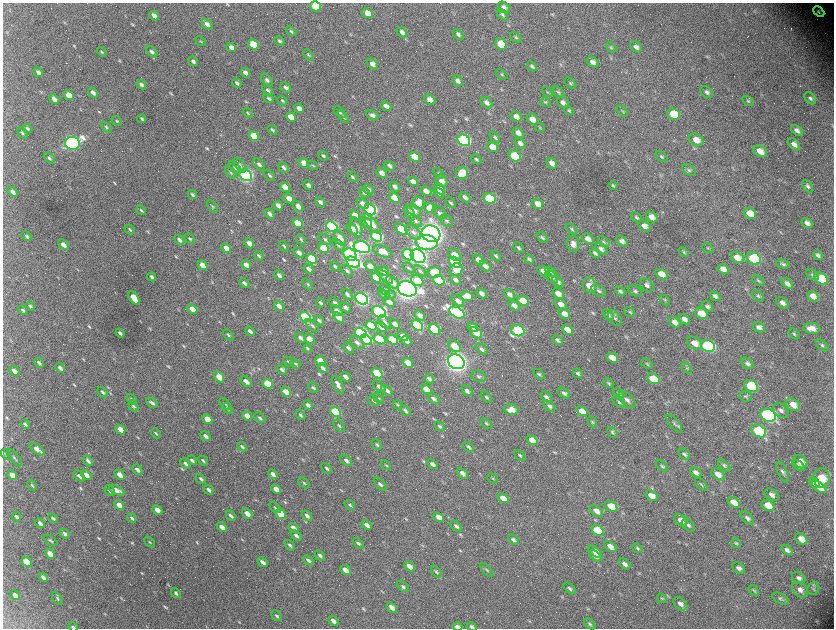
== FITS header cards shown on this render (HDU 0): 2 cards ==
NAXIS1  =                 1663 / length of data axis 1
NAXIS2  =                 1252 / length of data axis 2

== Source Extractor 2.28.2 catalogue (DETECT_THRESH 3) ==
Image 1663 x 1252 px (HDU 0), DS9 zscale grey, zoomed out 1/2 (1 PNG px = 2 x 2 image px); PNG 836 x 630 px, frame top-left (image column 2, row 1251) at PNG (3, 3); each listed source drawn as its Kron ellipse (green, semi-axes under 4 px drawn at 4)
Background 2970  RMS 54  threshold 161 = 3 sigma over >= 5 px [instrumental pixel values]
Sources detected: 744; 93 cannot appear on this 1/2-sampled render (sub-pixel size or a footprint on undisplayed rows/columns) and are neither listed nor drawn; of the other 651, the 500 brightest by FLUX_AUTO listed and drawn (151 fainter detections omitted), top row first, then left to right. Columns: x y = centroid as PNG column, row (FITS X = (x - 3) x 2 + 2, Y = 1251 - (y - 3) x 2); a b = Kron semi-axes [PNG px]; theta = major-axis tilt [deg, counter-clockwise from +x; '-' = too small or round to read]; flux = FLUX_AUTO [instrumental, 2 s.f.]
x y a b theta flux
315 6 6 5 - 4.6e+05
504 8 7 5 -40 4.8e+04
819 12 6 4 -43 3.1e+04
368 13 6 4 -41 1.2e+05
502 15 7 4 -50 2.1e+04
154 16 5 3 - 5.2e+04
207 24 6 4 -44 5.9e+04
291 31 6 4 -40 1.8e+04
402 32 6 4 -44 4.6e+04
458 34 6 4 -45 3.1e+04
516 37 6 3 -36 1.8e+04
201 41 6 3 -38 1.6e+04
279 41 5 3 - 2.1e+04
253 44 6 4 -39 4.6e+05
501 44 6 5 - 3.7e+05
231 47 5 3 - 6.1e+04
611 47 6 3 -40 1.6e+04
636 47 6 4 -43 4.6e+04
102 52 5 3 - 1.4e+04
152 52 7 4 -45 2.9e+04
308 55 6 4 -48 1.8e+04
193 61 5 3 - 3.5e+04
593 62 6 4 -37 5.6e+04
372 64 6 4 -42 6.3e+04
532 66 6 3 -42 2.0e+04
38 72 5 3 - 3.9e+04
245 73 5 3 - 5.5e+04
502 74 6 3 -37 1.5e+04
267 80 7 4 -49 3.7e+04
458 81 6 4 -41 4.9e+04
237 83 5 3 - 3.5e+04
570 83 7 4 -40 2.2e+04
141 85 5 3 - 3.3e+04
286 88 6 4 -41 3.6e+04
268 91 6 4 -46 2.9e+04
547 92 6 3 -37 1.4e+04
558 92 7 4 -45 1.9e+04
707 92 7 5 -39 3.7e+04
93 93 5 3 - 4.7e+04
69 95 5 4 - 1.5e+05
269 98 6 3 -39 2.4e+04
810 98 7 4 -46 3.3e+04
54 99 5 3 - 5.8e+04
430 99 6 4 -41 8.9e+04
282 100 5 3 - 1.5e+04
748 101 6 4 -36 1.8e+04
545 102 5 4 - 1.4e+04
487 103 7 4 -41 5.1e+04
563 103 6 5 - 4.8e+04
386 106 5 4 - 6.5e+04
299 108 5 4 - 6.7e+04
569 111 5 4 - 1.8e+04
622 111 6 4 -47 1.5e+04
340 112 7 4 -43 2.3e+04
248 113 5 3 - 1.5e+04
674 114 6 5 - 3.9e+05
372 115 7 4 -29 4.1e+04
291 117 5 4 - 1.6e+05
343 117 7 3 -48 2.0e+04
516 117 6 4 -36 7.9e+04
142 119 4 2 - 1.9e+04
532 119 6 4 -37 1.2e+05
117 121 6 3 -43 1.4e+04
106 127 6 3 -48 2.1e+04
540 127 5 3 - 1.3e+04
27 128 5 3 - 2.0e+04
272 130 5 3 - 2.0e+04
797 130 7 4 -40 5.0e+04
22 133 6 4 -48 2.0e+04
518 133 6 4 -40 7.4e+04
254 136 5 4 - 3.0e+05
495 137 6 4 -51 2.4e+04
464 140 6 5 - 2.5e+06
696 140 8 5 -32 1.1e+05
72 143 7 6 - 3.4e+06
520 143 6 4 -41 4.5e+04
794 144 7 4 -42 6.3e+04
492 147 6 4 -36 1.8e+05
760 151 7 5 -33 1.4e+05
323 156 5 3 - 2.0e+04
514 156 6 5 - 6.4e+05
414 157 6 4 -38 2.3e+05
661 157 7 4 -42 1.7e+04
49 158 6 3 -43 2.6e+04
476 159 6 3 -43 1.8e+04
304 163 6 4 -42 1.5e+05
552 163 6 4 -41 6.4e+04
259 164 7 4 -43 3.2e+04
240 165 8 4 -53 3.4e+04
313 165 6 3 -31 1.5e+04
389 166 6 4 -41 3.6e+04
284 167 6 4 -42 3.7e+04
235 168 8 4 -49 2.5e+04
689 170 7 5 -34 2.6e+04
231 172 7 3 -45 1.9e+04
382 173 5 4 - 7.4e+04
439 173 6 3 -49 1.3e+04
462 173 6 6 - 3.1e+05
246 175 6 5 - 4.2e+06
269 175 6 3 -46 1.6e+04
352 177 6 3 -49 1.8e+04
413 181 5 3 - 8.0e+04
441 181 7 5 -54 9.4e+04
308 185 5 3 - 4.2e+04
613 186 4 3 - 1.6e+04
808 186 7 4 -52 3.0e+04
285 187 5 4 - 1.9e+05
395 187 6 4 -43 4.2e+04
369 189 5 4 - 3.6e+04
440 189 6 4 -48 1.4e+05
426 191 6 4 -27 8.0e+04
13 192 6 4 -44 5.1e+04
364 192 6 4 -44 3.9e+04
439 193 6 3 -38 4.7e+04
192 195 5 3 - 2.4e+04
465 197 6 4 -42 5.0e+04
289 198 5 4 - 8.9e+04
394 198 5 4 - 2.3e+05
490 199 6 5 - 9.7e+05
320 202 5 3 - 4.3e+04
418 203 6 5 - 1.9e+05
450 203 6 3 -45 2.3e+04
363 204 6 4 -37 6.7e+04
537 204 6 4 -37 1.0e+05
212 206 7 4 -49 1.8e+04
278 206 5 3 - 6.5e+04
298 206 6 4 -48 6.4e+04
430 208 6 5 - 2.8e+05
141 210 5 3 - 1.7e+04
370 210 6 5 - 3.3e+06
414 211 8 5 -31 6.3e+04
410 213 8 4 -65 2.7e+04
439 213 8 5 -42 4.1e+04
750 213 6 5 - 1.6e+05
269 214 6 3 -41 4.2e+04
355 215 5 4 - 1.5e+05
636 217 6 4 -40 2.0e+04
652 217 6 4 -36 8.8e+04
416 221 7 4 -43 2.8e+04
447 221 7 5 -41 2.8e+04
366 222 6 4 -42 6.2e+04
298 223 5 4 - 3.9e+05
807 223 6 4 -32 5.5e+04
372 224 12 4 -50 1.1e+05
644 226 6 4 -34 7.6e+04
332 227 6 5 - 2.5e+06
356 228 10 5 -74 1.1e+05
130 229 5 2 - 1.6e+04
352 229 7 3 -43 6.6e+04
401 229 7 4 -38 5.0e+05
572 229 6 4 -42 1.7e+04
413 232 9 5 -41 4.8e+04
431 234 9 8 - 1.2e+07
27 236 6 3 -44 2.3e+04
377 236 6 4 -35 1.9e+06
542 238 6 4 -43 2.4e+04
190 239 6 3 -42 1.7e+04
301 239 5 3 - 1.6e+04
325 239 7 4 -43 2.2e+04
340 239 8 5 -54 1.4e+05
588 239 6 4 -35 8.7e+04
179 240 5 3 - 4.1e+04
622 241 6 4 -38 4.8e+04
427 242 11 7 -6 5.7e+05
604 242 7 4 -41 1.7e+04
249 243 5 3 - 8.5e+04
573 244 8 6 -85 6.6e+04
63 245 6 4 -45 7.3e+04
338 245 7 4 -45 2.6e+04
284 246 6 3 -49 2.0e+04
362 247 8 5 -17 4.6e+06
226 248 5 3 - 1.3e+05
324 248 6 4 -37 5.1e+05
518 248 6 4 -45 2.1e+04
708 248 6 4 -39 1.4e+04
601 249 7 4 -42 4.5e+04
382 251 9 5 -21 1.0e+05
684 252 5 3 - 1.5e+04
299 253 6 3 -42 5.6e+04
595 253 5 4 - 3.0e+04
350 255 7 5 -35 4.4e+06
408 255 6 5 - 1.9e+06
454 255 7 5 -40 1.3e+05
818 255 5 4 - 3.5e+04
259 256 5 3 - 1.6e+04
418 256 8 6 -39 6.2e+06
496 256 6 3 -46 1.7e+04
737 258 7 5 -28 1.3e+05
311 259 6 4 -41 7.0e+05
529 259 5 3 - 2.4e+04
754 259 7 6 - 1.1e+06
478 260 6 4 -40 7.9e+04
353 262 7 5 -26 3.6e+06
455 262 6 4 -36 7.7e+05
783 264 7 4 -12 2.3e+04
203 265 5 3 - 1.6e+05
246 265 5 3 - 8.0e+04
335 266 5 3 - 1.4e+04
370 266 6 4 -37 7.0e+04
485 266 6 4 -37 4.8e+04
408 268 6 3 -38 1.6e+04
308 269 5 3 - 5.0e+04
723 269 6 4 -31 9.2e+04
456 270 7 6 - 2.1e+05
347 271 7 4 -45 2.6e+04
384 271 6 3 -38 5.0e+04
420 271 7 4 -43 2.2e+04
543 271 6 4 -35 1.2e+05
434 272 6 5 - 3.4e+05
551 272 6 4 -35 2.0e+04
661 274 6 4 -33 1.3e+05
279 275 5 3 - 4.6e+04
813 275 7 5 -32 2.5e+04
152 277 4 2 - 3.3e+04
385 277 10 4 -40 3.7e+04
552 277 7 5 -47 2.9e+04
376 278 6 4 -36 5.1e+05
821 279 7 5 -32 4.6e+05
417 280 6 5 - 2.3e+05
455 280 6 4 -39 3.8e+04
439 281 6 4 -34 1.1e+06
758 281 7 4 -30 1.9e+04
393 282 8 5 -40 9.2e+04
558 282 7 4 -40 3.7e+04
244 283 5 3 - 2.8e+04
308 284 6 3 -49 1.4e+04
787 284 7 4 -42 5.4e+04
589 285 8 6 -74 1.4e+05
647 285 7 5 -43 4.2e+04
407 289 10 7 -20 9.9e+06
384 290 6 4 -47 2.0e+04
599 291 8 5 -33 2.8e+04
620 291 6 4 -42 2.7e+04
635 291 7 5 -33 2.7e+04
482 293 6 3 -42 4.9e+04
347 294 6 3 -47 2.9e+04
384 294 6 4 -42 3.6e+04
390 294 5 3 - 1.5e+04
510 294 6 4 -42 4.8e+04
558 294 6 4 -39 1.1e+05
467 296 6 4 -13 1.3e+05
715 296 6 4 -42 3.9e+04
758 296 7 4 -46 2.2e+04
813 296 6 4 -37 1.4e+05
134 298 8 3 -55 2.2e+05
362 299 7 5 -35 4.6e+06
664 300 6 3 -45 1.4e+04
458 301 7 4 -39 6.8e+04
523 301 6 4 -32 2.8e+05
389 302 6 4 -40 7.4e+04
321 303 5 3 - 2.5e+04
335 303 6 4 -42 3.3e+04
782 303 7 5 -38 5.7e+04
561 304 7 5 -39 9.0e+04
514 305 6 4 -35 6.6e+04
30 306 5 3 - 2.0e+04
279 306 5 3 - 7.2e+04
345 307 5 3 - 4.0e+04
707 307 6 4 -38 3.2e+04
192 309 5 3 - 1.6e+05
23 310 5 2 - 2.4e+04
337 311 6 4 -40 5.5e+04
379 312 7 5 -33 2.2e+06
630 312 5 3 - 1.5e+04
457 313 8 5 -30 3.0e+06
701 313 7 5 -33 1.5e+05
564 314 6 4 -37 1.0e+05
420 315 6 4 -42 4.5e+04
608 315 6 4 -45 2.4e+04
305 317 6 4 -36 2.3e+06
339 317 6 4 -40 9.5e+04
615 318 9 5 -54 3.6e+04
684 319 6 4 -40 6.2e+04
319 321 5 3 - 2.4e+04
385 322 7 5 -50 4.5e+04
675 322 6 4 -34 7.6e+04
395 324 5 3 - 6.6e+04
417 325 6 4 -35 1.7e+06
312 326 8 4 -43 2.5e+04
371 326 6 4 -34 7.2e+05
381 327 6 4 -38 1.4e+05
473 327 6 4 -36 7.0e+04
759 327 6 5 - 4.5e+04
812 328 8 5 -9 1.0e+05
435 329 6 5 - 9.3e+05
567 330 6 4 -32 1.4e+05
250 331 5 3 - 4.4e+04
518 331 7 5 -17 1.5e+06
120 333 4 2 - 3.3e+04
361 333 6 4 -30 2.4e+06
476 333 7 4 -36 1.8e+05
794 334 6 4 -38 2.2e+04
228 335 6 3 -47 1.8e+04
403 336 6 3 -40 7.6e+04
300 338 6 3 -44 4.5e+04
310 339 6 4 -42 8.6e+04
379 339 6 4 -30 9.1e+05
366 340 6 4 -34 1.9e+06
393 340 6 4 -35 5.7e+05
558 340 6 4 -44 2.8e+04
406 341 5 3 - 6.7e+04
357 343 8 5 -36 4.5e+04
694 343 8 5 -33 1.2e+05
822 345 7 4 -42 2.2e+04
454 346 7 5 -37 2.1e+05
708 346 7 5 -25 2.3e+06
307 348 4 2 - 1.8e+04
348 348 6 3 -46 3.5e+04
482 349 7 4 -38 3.3e+04
612 358 6 4 -32 1.7e+05
320 361 5 3 - 1.8e+05
288 362 6 3 -43 1.5e+04
456 362 9 7 -29 9.3e+06
39 363 5 3 - 2.7e+04
408 363 5 4 - 1.6e+05
747 363 7 5 -39 3.7e+04
295 364 5 3 - 1.6e+04
647 364 6 3 -33 1.4e+04
60 368 5 3 - 4.1e+04
323 368 5 3 - 3.2e+04
687 368 6 3 -50 1.5e+04
282 370 6 3 -37 3.9e+04
14 371 5 3 - 6.5e+04
377 373 6 4 -37 7.9e+05
578 373 5 3 - 2.2e+04
539 374 6 4 -34 1.9e+04
479 376 8 5 -24 2.8e+04
219 377 6 4 -54 2.2e+05
346 377 5 3 - 6.0e+04
429 379 5 3 - 3.1e+04
653 379 7 4 -30 3.5e+05
246 381 6 3 -42 6.1e+04
609 383 6 4 -34 1.7e+04
268 384 5 4 - 3.5e+05
338 385 9 4 -63 5.3e+04
751 386 7 5 -28 9.7e+05
379 387 7 4 -41 6.4e+04
313 388 5 3 - 2.0e+04
426 389 6 3 -40 1.5e+05
387 390 7 4 -42 4.0e+04
467 391 6 4 -43 3.9e+04
102 392 6 3 -45 2.0e+04
286 392 5 3 - 1.4e+05
564 393 7 4 -38 3.2e+04
619 393 6 4 -47 1.5e+04
745 396 6 5 - 2.2e+04
486 397 7 3 -44 1.9e+04
546 397 7 4 -40 3.8e+04
379 398 6 3 -37 1.3e+04
132 399 6 3 -48 1.9e+04
433 399 7 4 -40 3.6e+04
627 400 10 6 -43 5.5e+04
374 401 6 3 -44 2.5e+04
619 402 7 5 -39 2.7e+04
152 403 6 3 -32 3.8e+04
225 404 7 3 -47 1.7e+04
308 405 5 3 - 4.4e+04
398 405 5 3 - 1.4e+04
793 405 8 5 -35 1.3e+05
133 406 6 4 -60 2.2e+04
550 406 7 4 -39 2.9e+04
228 409 6 3 -48 1.6e+04
511 410 7 5 -8 9.5e+04
781 410 9 6 -44 4.8e+04
405 411 6 3 -45 2.8e+04
582 411 6 4 -35 1.4e+05
336 412 6 4 -38 9.1e+05
300 415 6 3 -44 1.8e+04
768 415 8 6 -24 4.9e+06
247 416 5 3 - 1.3e+05
260 418 6 3 -43 2.2e+04
207 419 5 3 - 2.5e+05
592 422 6 4 -60 1.7e+04
486 423 6 3 -40 1.5e+04
674 423 11 4 -50 3.1e+04
25 424 5 2 - 2.4e+04
339 426 7 4 -46 2.1e+04
440 426 5 3 - 1.8e+04
120 430 5 3 - 1.8e+05
759 431 8 5 -32 1.2e+06
613 432 6 4 -48 2.1e+04
156 433 5 3 - 1.4e+04
206 436 5 3 - 4.5e+04
532 440 6 4 -35 1.9e+05
377 445 6 3 -47 1.8e+04
242 447 5 2 - 2.4e+04
469 447 6 3 -46 2.4e+04
37 449 8 3 -36 8.3e+04
6 454 6 4 -50 1.8e+04
684 454 6 4 -44 2.7e+04
520 455 6 3 -45 2.0e+04
14 458 10 3 -51 1.9e+04
192 460 5 3 - 2.8e+04
346 460 7 4 -43 3.8e+04
88 461 6 3 -51 3.0e+04
203 461 5 3 - 2.0e+04
800 462 7 6 - 1.2e+05
185 464 6 3 -45 3.6e+04
432 464 6 3 -39 4.9e+04
386 465 5 3 - 1.6e+04
799 465 7 3 -42 2.4e+04
662 466 7 4 -39 2.0e+04
724 466 7 4 -43 2.2e+04
327 468 6 3 -46 2.1e+04
137 470 5 3 - 5.8e+04
696 472 6 4 -33 5.0e+04
783 472 11 4 -65 3.6e+04
462 473 6 4 -41 5.5e+04
273 474 5 3 - 5.6e+04
718 474 8 5 -34 8.6e+04
12 475 5 3 - 1.2e+05
86 475 6 3 -41 1.1e+05
120 475 5 3 - 1.0e+05
79 476 7 4 -45 5.0e+04
493 478 6 3 -43 1.5e+04
822 478 10 8 -85 3.1e+05
201 479 6 3 -47 2.3e+04
304 483 6 3 -44 1.5e+04
814 483 6 4 -44 2.7e+05
380 484 8 4 -45 3.8e+04
701 484 8 3 -46 1.5e+04
32 485 6 3 -46 1.5e+04
819 487 8 4 -38 2.1e+05
276 489 5 3 - 1.2e+05
117 490 8 4 -25 8.5e+04
209 490 5 3 - 4.5e+04
110 491 6 3 -44 4.5e+04
772 495 8 5 -37 5.6e+04
651 496 7 4 -34 1.2e+05
503 498 6 4 -36 1.4e+05
734 502 7 4 -34 1.2e+05
119 505 5 3 - 1.3e+05
350 505 6 3 -40 2.0e+04
768 505 7 5 -32 1.7e+05
611 506 7 4 -33 2.2e+05
275 508 6 3 -46 1.7e+04
157 510 5 3 - 1.0e+05
596 511 8 5 -39 7.4e+04
247 514 6 3 -43 1.0e+05
281 514 6 4 -41 3.8e+05
231 516 5 3 - 3.7e+04
307 516 5 3 - 3.9e+04
16 517 5 3 - 3.2e+04
439 517 6 4 -39 8.3e+04
53 518 6 3 -44 2.2e+04
132 518 5 3 - 2.2e+04
747 518 8 5 -43 3.8e+04
681 520 7 5 -42 7.4e+04
40 523 5 3 - 4.3e+04
367 525 6 3 -43 5.4e+04
688 525 8 5 -42 3.1e+04
456 526 7 4 -43 3.5e+04
222 527 6 3 -43 8.5e+04
293 528 6 3 -42 7.3e+04
598 530 7 4 -33 5.2e+05
65 534 5 3 - 3.4e+04
296 536 6 3 -43 4.0e+04
801 539 7 5 -40 1.3e+05
513 540 6 4 -40 3.0e+04
50 541 8 3 -30 1.9e+04
150 542 6 3 -44 1.4e+04
358 543 6 3 -40 2.3e+04
736 543 5 4 - 1.6e+04
290 545 6 3 -49 2.2e+04
610 546 7 4 -38 8.7e+04
637 548 5 4 - 1.7e+04
787 550 6 4 -41 4.2e+04
595 552 8 4 -40 1.0e+05
50 554 5 3 - 1.7e+05
320 555 6 3 -44 2.8e+04
595 556 7 4 -39 7.2e+04
308 560 6 3 -42 3.3e+04
27 562 5 3 - 3.1e+05
263 562 5 3 - 5.0e+04
625 564 6 4 -42 4.1e+04
409 566 6 3 -42 9.0e+04
739 568 7 5 -35 4.7e+04
345 570 5 3 - 9.9e+04
487 570 8 4 -46 2.1e+04
436 572 7 4 -51 2.0e+04
43 577 5 3 - 4.2e+04
799 578 7 5 -37 3.8e+04
403 587 7 4 -43 2.8e+04
570 588 7 4 -42 2.5e+04
813 589 6 5 - 2.4e+04
754 590 6 3 -55 1.5e+04
800 590 9 6 -38 7.5e+04
176 593 5 3 - 2.5e+04
15 595 5 3 - 9.6e+04
57 598 7 4 -56 2.1e+04
662 598 5 4 - 1.4e+04
780 599 9 5 -27 2.8e+04
680 604 8 5 -43 5.4e+04
392 607 6 3 -44 8.3e+04
277 616 6 3 -45 1.8e+04
333 621 6 3 -44 5.9e+04
590 624 7 4 -44 2.1e+04
73 627 5 3 - 2.5e+04
457 627 5 3 - 7.3e+04
472 627 5 3 - 3.6e+04
At the frame edge (FLAGS 8, measured only in part): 4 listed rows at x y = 315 6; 73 627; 457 627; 472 627
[151 fainter detections neither listed nor drawn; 93 sub-pixel or undisplayed-footprint detections neither listed nor drawn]